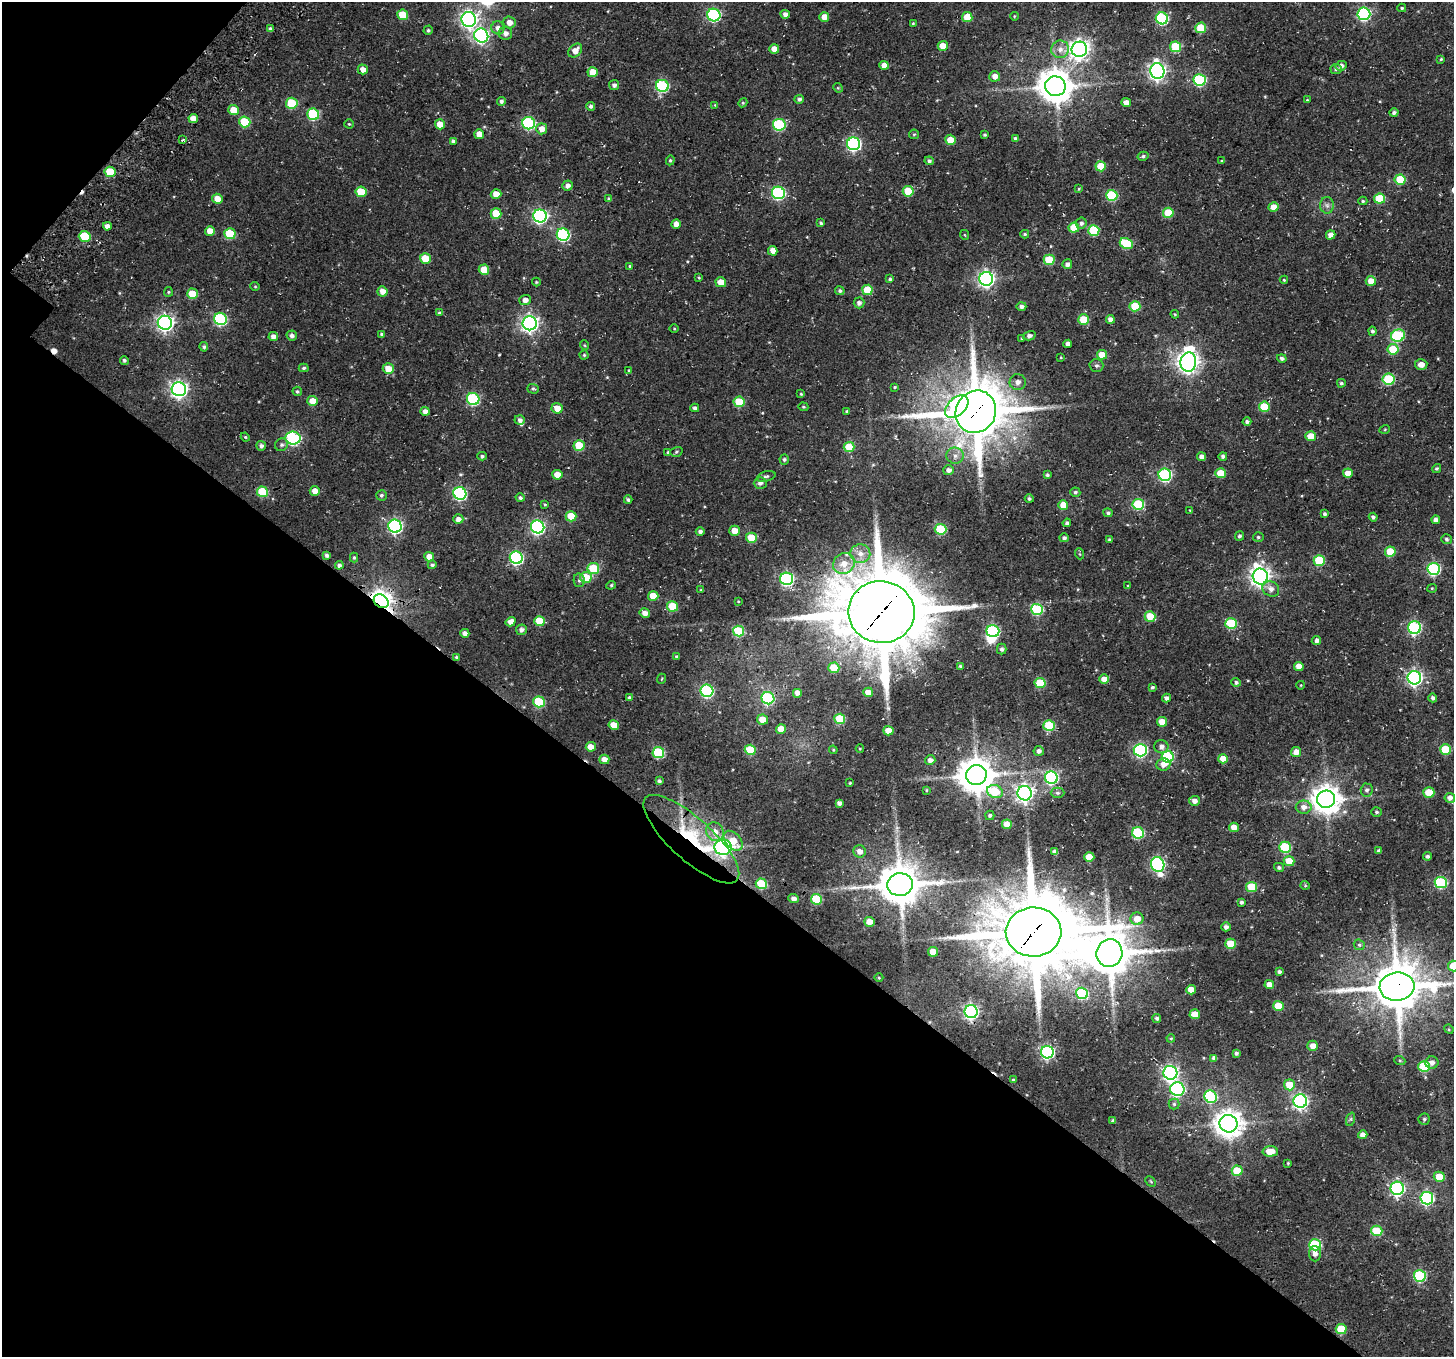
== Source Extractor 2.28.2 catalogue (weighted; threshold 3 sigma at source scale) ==
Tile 9 of 4 x 4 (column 1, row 3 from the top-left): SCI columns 236-1687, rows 1826-3180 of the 6271 x 6296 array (HDU 1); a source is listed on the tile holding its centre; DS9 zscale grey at full resolution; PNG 1456 x 1359 px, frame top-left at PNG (2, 2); each listed source drawn as its Kron ellipse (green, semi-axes under 4 px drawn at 4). Shown black and unused: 38% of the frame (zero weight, under 3 of 4 exposures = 13% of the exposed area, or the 3 px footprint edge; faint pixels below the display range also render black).
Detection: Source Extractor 2.28.2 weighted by HDU 2 'WHT'; one run over the whole footprint, this tile lists its part. Background 0.177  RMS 0.0083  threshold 0.0373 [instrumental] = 3 sigma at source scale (4.5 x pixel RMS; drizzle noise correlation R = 1.50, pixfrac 1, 0.0396/0.0396 arcsec/px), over >= 5 px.
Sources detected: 411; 2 inside a brighter object's white glare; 3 cosmic-ray / hot-pixel residue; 1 long thin detection or spike segment (spike, bleed or trail) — neither listed nor drawn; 2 inside a brighter listed object's ellipse — not listed separately; the other 403 listed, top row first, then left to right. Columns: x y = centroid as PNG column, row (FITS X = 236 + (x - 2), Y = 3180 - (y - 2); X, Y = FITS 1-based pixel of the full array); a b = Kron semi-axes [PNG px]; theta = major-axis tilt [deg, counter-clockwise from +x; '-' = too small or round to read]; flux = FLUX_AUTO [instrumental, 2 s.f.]
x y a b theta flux
1402 8 4 4 - 1.1
785 14 4 4 - 3.5
1364 14 6 6 - 130
403 15 5 5 - 24
714 15 6 6 - 120
1014 16 4 3 - 0.62
824 17 5 5 - 7.7
967 17 5 5 - 17
1162 18 6 6 - 84
469 19 7 7 - 280
509 22 6 6 - 5.8
913 23 4 4 - 0.74
498 28 6 6 - 4.2
1201 28 5 5 - 27
270 29 4 3 - 1.9
428 30 5 4 - 1.3
505 33 7 6 - 3.9
481 36 7 6 - 190
943 46 5 5 - 11
1175 47 5 5 - 30
774 49 5 5 - 8.4
1060 49 9 8 - 5.7
1079 49 8 7 - 430
575 51 8 5 46 6.2
1441 59 3 3 - 0.98
884 65 5 4 - 6.1
1341 66 5 4 - 3.3
363 69 5 5 - 5.4
1336 69 5 5 - 1.8
1157 71 8 7 - 310
593 72 5 5 - 14
995 76 5 5 - 5.2
1200 80 6 6 - 81
614 85 5 5 - 2.4
662 86 6 6 - 90
1055 86 10 10 - 1500
838 88 5 4 - 0.79
799 99 5 4 - 1.9
1307 100 4 3 - 0.76
501 101 4 4 - 2
292 103 6 5 - 35
743 103 4 4 - 1.1
1126 103 5 4 - 5
715 105 3 3 - 0.63
591 106 4 4 - 2.1
234 110 5 5 - 13
1394 113 4 4 - 2
313 114 6 6 - 56
193 118 5 4 - 6.9
245 122 5 5 - 30
529 123 6 6 - 93
349 124 4 4 - 0.93
440 124 5 5 - 11
779 125 6 6 - 75
542 129 5 5 - 6.3
479 134 5 5 - 7.2
914 134 5 4 - 0.95
985 135 4 3 - 1.1
1015 139 4 4 - 2.3
183 140 4 3 - 1.4
950 140 5 5 - 11
453 141 4 4 - 1.8
854 144 6 6 - 150
1143 156 5 4 - 1.5
670 160 5 4 - 1.1
929 161 4 4 - 1.9
1222 161 3 3 - 0.76
1101 166 5 5 - 19
110 172 5 5 - 25
1400 180 5 5 - 32
567 186 5 5 - 3.3
1079 189 4 3 - 0.82
908 191 5 5 - 22
361 192 5 5 - 22
778 193 6 6 - 110
496 194 5 5 - 8.9
1112 195 6 5 - 54
217 199 5 5 - 8.9
609 199 4 3 - 1.7
1380 199 5 5 - 32
1363 201 4 4 - 1.3
1327 205 8 7 - 2.9
1274 207 5 5 - 9.7
496 213 5 5 - 20
1168 213 5 5 - 25
540 216 7 6 - 180
821 223 4 4 - 1.1
1081 223 6 5 - 2.2
676 224 4 4 - 5.7
107 226 4 4 - 4.3
1074 228 5 5 - 18
1094 230 5 5 - 42
210 231 5 5 - 8.9
230 234 6 5 - 36
1025 234 4 4 - 1.2
563 235 6 6 - 99
965 235 5 3 - 0.66
1331 235 5 4 - 5.5
85 236 6 5 - 32
1126 244 7 5 -25 35
773 251 5 4 - 5
425 258 5 5 - 21
1049 260 5 5 - 29
1067 264 5 5 - 3.1
630 266 3 3 - 0.9
484 270 5 5 - 15
699 278 4 3 - 0.78
890 279 4 4 - 1.3
986 279 7 7 - 250
1284 280 4 4 - 0.84
1371 281 5 5 - 8.8
536 282 4 4 - 0.8
721 282 5 5 - 10
255 286 4 4 - 0.82
867 290 5 5 - 19
382 291 5 5 - 6.3
840 291 5 4 - 1.6
168 292 5 4 - 1
192 294 5 5 - 17
525 300 5 5 - 4.5
859 303 5 5 - 2.7
1021 306 5 4 - 2
1135 306 5 5 - 29
439 313 4 3 - 1.2
1175 314 4 3 - 0.83
220 319 6 6 - 99
1110 319 4 4 - 3.9
1084 320 5 5 - 26
165 323 7 7 - 290
530 323 7 7 - 300
674 329 5 3 - 0.74
1372 331 4 4 - 1.6
382 334 4 4 - 1.6
273 336 5 4 - 3.9
292 336 5 5 - 2.8
1029 336 6 4 14 2.4
1398 336 7 6 - 71
1022 338 4 4 - 0.88
1068 344 4 4 - 4.2
584 345 5 3 - 0.69
204 347 5 4 - 1.6
1393 349 5 5 - 26
584 355 4 4 - 0.97
1102 355 5 5 - 13
1061 357 4 3 - 0.72
1282 358 5 4 - 2
124 360 4 4 - 1.4
1188 362 9 8 - 530
1421 364 6 5 - 5.5
1096 366 7 6 - 1.8
304 368 5 4 - 1.4
388 369 5 5 - 12
629 370 3 3 - 0.78
1388 379 6 5 - 61
1018 382 8 8 - 4.2
1341 383 4 4 - 1.2
895 387 3 3 - 0.78
179 389 7 7 - 320
533 389 6 4 -3 1.3
297 391 5 4 - 1.2
801 394 4 4 - 0.84
473 399 6 6 - 86
312 401 5 5 - 9.6
739 402 5 5 - 30
803 407 5 4 - 1
957 407 14 8 42 120
1264 407 5 5 - 28
557 408 5 5 - 7.7
695 408 4 4 - 2.2
425 411 4 4 - 3.8
847 411 4 4 - 1.1
976 412 21 20 - 4400
520 420 5 4 - 2.4
1247 422 4 4 - 1.9
1385 429 5 3 - 0.71
1310 436 5 5 - 12
245 437 4 4 - 0.9
293 438 7 6 - 110
281 445 6 6 - 1.9
579 445 5 5 - 29
261 446 5 5 - 2.6
849 447 5 5 - 21
668 452 4 3 - 1.1
676 452 6 5 - 1.3
482 456 5 4 - 1.3
955 456 9 8 - 4.2
1223 456 4 4 - 1.9
1201 457 4 4 - 4.1
784 459 5 5 - 1.5
1437 468 5 4 - 1.3
949 470 5 5 - 3.6
1220 473 5 5 - 17
1348 473 5 4 - 8
557 475 5 5 - 10
1047 475 4 4 - 1.4
1165 475 6 6 - 110
766 476 9 5 16 1.7
760 483 6 6 - 2.9
315 491 5 5 - 6.3
262 492 6 5 - 36
1075 492 5 5 - 1.7
460 493 6 6 - 120
381 495 5 5 - 1.6
520 498 4 4 - 1.9
1029 499 4 4 - 1.6
628 500 4 4 - 1.6
545 504 4 3 - 0.86
1138 504 6 5 - 51
1063 505 5 5 - 11
1190 510 3 2 - 0.55
1108 513 5 4 - 1.6
1324 514 4 4 - 1.6
571 516 5 5 - 20
1373 517 4 4 - 1.7
458 519 5 5 - 3.9
1436 520 4 4 - 3.8
1067 523 4 4 - 2
395 526 7 6 - 170
538 527 6 6 - 160
940 529 6 5 - 40
734 531 5 5 - 8.7
700 532 4 4 - 2.2
1239 536 5 4 - 1.8
1258 537 5 4 - 1.3
751 538 5 5 - 22
1064 538 5 4 - 1.9
1446 539 5 5 - 1.6
1109 540 4 3 - 1.1
1390 552 5 5 - 26
860 554 10 9 - 6.7
1080 554 5 3 - 0.73
327 555 4 3 - 2.2
429 557 5 4 - 7.6
354 558 5 4 - 1.3
516 558 6 6 - 130
1319 560 5 5 - 37
844 564 11 10 - 9.9
339 565 4 4 - 2
432 565 4 3 - 1.4
593 568 6 5 - 41
1434 569 6 6 - 100
1260 576 8 7 - 420
586 577 6 5 - 24
787 579 6 6 - 120
579 580 7 5 -77 1.8
611 585 5 4 - 1.1
1128 585 4 2 - 0.6
1432 588 5 4 - 0.84
1271 589 9 7 -32 4.3
701 590 3 3 - 0.83
653 596 5 5 - 14
381 601 8 6 -37 490
738 601 3 2 - 0.61
673 606 5 5 - 29
1037 609 6 5 - 68
881 612 33 31 -7 7900
645 613 5 4 - 4.9
1150 616 5 5 - 19
539 621 5 5 - 22
511 622 5 4 - 4.7
1231 624 6 5 - 47
1414 628 6 6 - 110
521 630 5 5 - 2.9
738 631 5 5 - 44
993 631 6 6 - 98
465 633 4 4 - 3.6
1316 640 4 4 - 2.5
1002 649 5 5 - 1.7
676 656 4 3 - 0.83
456 657 4 3 - 0.9
960 666 4 3 - 1.2
1299 666 5 4 - 8.2
834 668 5 5 - 22
1414 678 7 6 - 220
661 679 5 3 - 0.66
1104 679 5 4 - 6.7
1236 682 5 4 - 1.9
1040 683 5 5 - 32
1301 685 4 3 - 0.57
1152 687 4 3 - 1.5
707 691 6 6 - 100
868 692 5 4 - 8.6
797 693 5 5 - 4.8
629 698 4 3 - 1.6
768 698 6 6 - 74
1166 698 4 4 - 3
1433 698 4 4 - 1.9
539 702 6 5 - 44
762 719 5 5 - 8.9
840 719 5 5 - 32
1162 722 5 5 - 11
614 725 5 5 - 12
1049 726 5 5 - 43
781 729 5 5 - 11
888 731 5 5 - 12
591 747 5 5 - 6.7
1161 747 7 6 - 3.5
860 749 4 3 - 0.68
1445 749 5 5 - 32
750 750 5 5 - 29
833 750 4 4 - 0.87
1140 750 7 6 - 130
1039 751 5 5 - 2.9
1296 752 5 5 - 6.1
658 753 6 5 - 61
1168 757 6 6 - 75
604 759 5 5 - 5.7
1223 759 5 4 - 11
930 760 5 4 - 3.6
1163 764 7 6 - 5.7
976 775 10 10 - 1900
1051 778 6 6 - 120
659 781 4 3 - 1.7
850 783 3 3 - 0.71
926 790 3 3 - 0.72
1367 790 6 6 - 2.4
995 792 8 6 -22 31
1429 792 5 5 - 18
1025 793 7 7 - 300
1057 793 7 5 -1 1.8
1450 798 5 5 - 3.6
1326 799 9 8 - 1100
1194 801 5 5 - 3.6
839 803 4 4 - 2.4
1304 807 8 6 0 5.2
1377 812 5 4 - 1.4
990 815 5 4 - 1.5
1007 824 5 4 - 9.1
1234 827 5 4 - 8.4
715 832 9 8 - 7.6
1138 833 6 5 - 62
691 839 61 21 -42 73
733 841 11 7 -48 14
723 847 8 8 - 190
1285 847 6 5 - 53
860 851 6 6 - 5.2
1379 851 4 3 - 2
1055 852 4 4 - 3.8
1427 856 4 4 - 1.9
1089 857 5 5 - 14
1289 861 5 5 - 15
1158 864 7 6 - 150
1279 867 5 4 - 1.8
1441 882 6 5 - 74
761 884 6 5 - 38
900 884 13 11 7 2700
1305 885 4 4 - 0.81
1252 887 5 5 - 27
794 899 5 4 - 3.5
816 899 5 5 - 38
1241 902 3 3 - 1.6
1137 919 6 6 - 10
869 922 5 5 - 7.6
1226 927 4 4 - 2.7
1033 932 28 24 2 6700
1231 944 5 5 - 25
1359 945 6 5 - 1.3
933 952 5 5 - 13
1109 953 14 13 - 2900
1453 966 5 5 - 18
1279 972 4 3 - 1.8
879 978 4 3 - 0.64
1269 985 5 4 - 7.3
1397 987 17 14 7 3400
1191 990 5 4 - 8.5
1082 993 6 5 - 58
1278 1006 5 5 - 20
971 1012 6 6 - 200
1195 1014 5 5 - 13
1157 1018 4 4 - 1.8
1449 1029 5 4 - 0.9
1171 1038 4 4 - 0.87
1313 1046 5 5 - 6.5
1047 1052 6 6 - 130
1236 1053 4 4 - 2
1214 1058 4 4 - 2.9
1400 1061 5 3 - 0.91
1432 1062 6 6 - 4.1
1424 1066 6 5 - 48
1170 1073 7 7 - 220
1013 1080 3 3 - 1
1289 1085 5 5 - 20
1177 1089 7 7 - 130
1211 1097 6 6 - 83
1300 1101 7 6 - 200
1174 1104 5 5 - 1.7
1351 1119 7 4 71 1.5
1424 1119 6 5 - 1.7
1113 1121 4 3 - 1.9
1229 1124 9 8 - 920
1363 1135 5 4 - 4.7
1270 1151 7 5 1 12
1288 1163 3 3 - 0.78
1237 1171 5 5 - 24
1439 1177 5 5 - 15
1151 1181 6 3 -45 0.96
1397 1188 6 6 - 170
1427 1198 6 6 - 130
1377 1231 5 5 - 32
1315 1245 6 5 - 66
1315 1254 8 6 -89 4
1420 1276 6 5 - 69
1341 1329 5 5 - 29
Overlapping masked pixels (flux is a lower limit): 9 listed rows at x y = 85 236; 976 412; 381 601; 881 612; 691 839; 723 847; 1033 932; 1397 987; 971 1012
Isophote crosses this tile's border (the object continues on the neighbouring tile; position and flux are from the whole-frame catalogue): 2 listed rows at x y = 1453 966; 1397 987